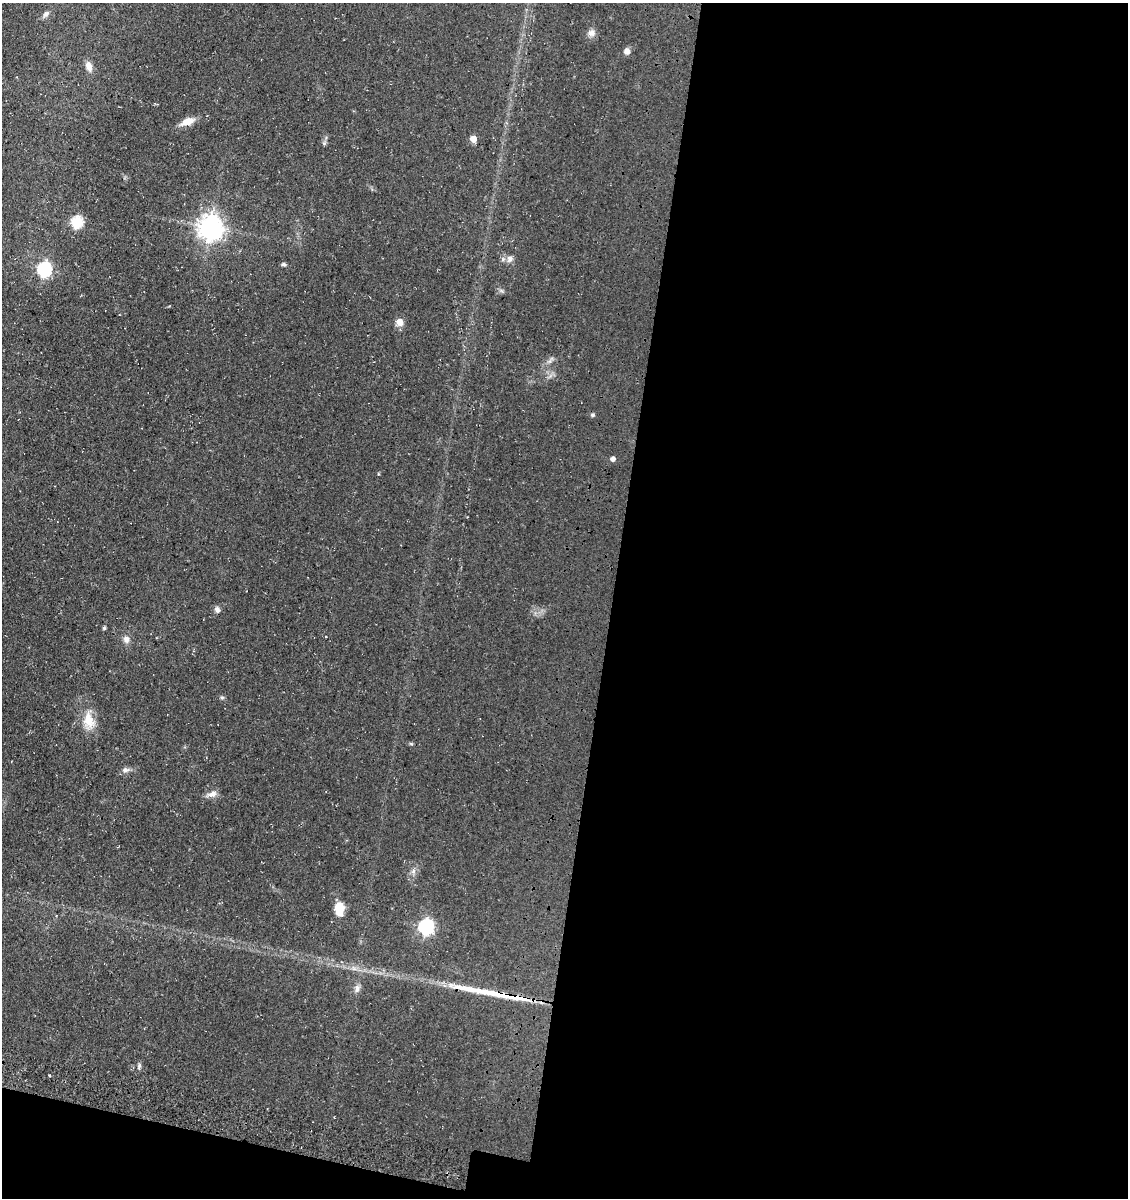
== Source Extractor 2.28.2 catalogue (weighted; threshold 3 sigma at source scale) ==
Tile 16 of 4 x 4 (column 4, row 4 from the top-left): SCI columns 3729-4854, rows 150-1345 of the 5093 x 5080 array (HDU 1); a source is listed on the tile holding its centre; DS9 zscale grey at full resolution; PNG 1130 x 1200 px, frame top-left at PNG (2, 3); no overlay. Shown black and unused: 48% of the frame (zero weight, under 3 of 4 exposures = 11% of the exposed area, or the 3 px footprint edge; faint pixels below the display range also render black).
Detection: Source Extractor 2.28.2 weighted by HDU 2 'WHT'; one run over the whole footprint, this tile lists its part. Background 0.068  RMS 0.009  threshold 0.0407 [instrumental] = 3 sigma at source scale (4.5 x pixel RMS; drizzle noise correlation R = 1.50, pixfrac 1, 0.05/0.05 arcsec/px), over >= 5 px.
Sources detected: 29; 1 long thin detection or spike segment (spike, bleed or trail) — not listed; the other 28 listed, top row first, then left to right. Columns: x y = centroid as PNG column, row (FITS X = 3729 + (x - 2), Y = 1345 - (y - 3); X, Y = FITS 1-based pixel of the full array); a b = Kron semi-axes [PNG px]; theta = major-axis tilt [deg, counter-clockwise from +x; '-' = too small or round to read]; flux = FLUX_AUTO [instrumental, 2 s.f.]
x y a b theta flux
46 14 10 7 45 3.1
591 33 9 9 - 4.3
627 51 7 6 - 4.3
89 66 12 7 -69 5.4
188 121 15 8 19 9.5
473 139 5 5 - 9
77 222 6 6 - 74
211 228 8 8 - 790
509 259 10 8 78 3.8
283 264 6 4 1 1.5
44 269 6 6 - 160
400 322 7 7 - 7.1
592 415 5 5 - 1.7
613 459 5 5 - 3.5
217 610 8 6 -65 2.7
104 628 4 4 - 1.1
126 639 9 8 - 4.1
222 697 6 4 0 1.2
89 720 23 14 -79 15
411 744 6 3 -20 0.94
125 770 10 6 4 3.1
212 794 12 8 13 4.5
413 872 8 5 80 2.5
339 908 15 9 89 14
426 927 7 6 - 210
357 989 11 6 80 3.4
139 1066 11 3 80 1.7
49 1075 3 2 - 0.83